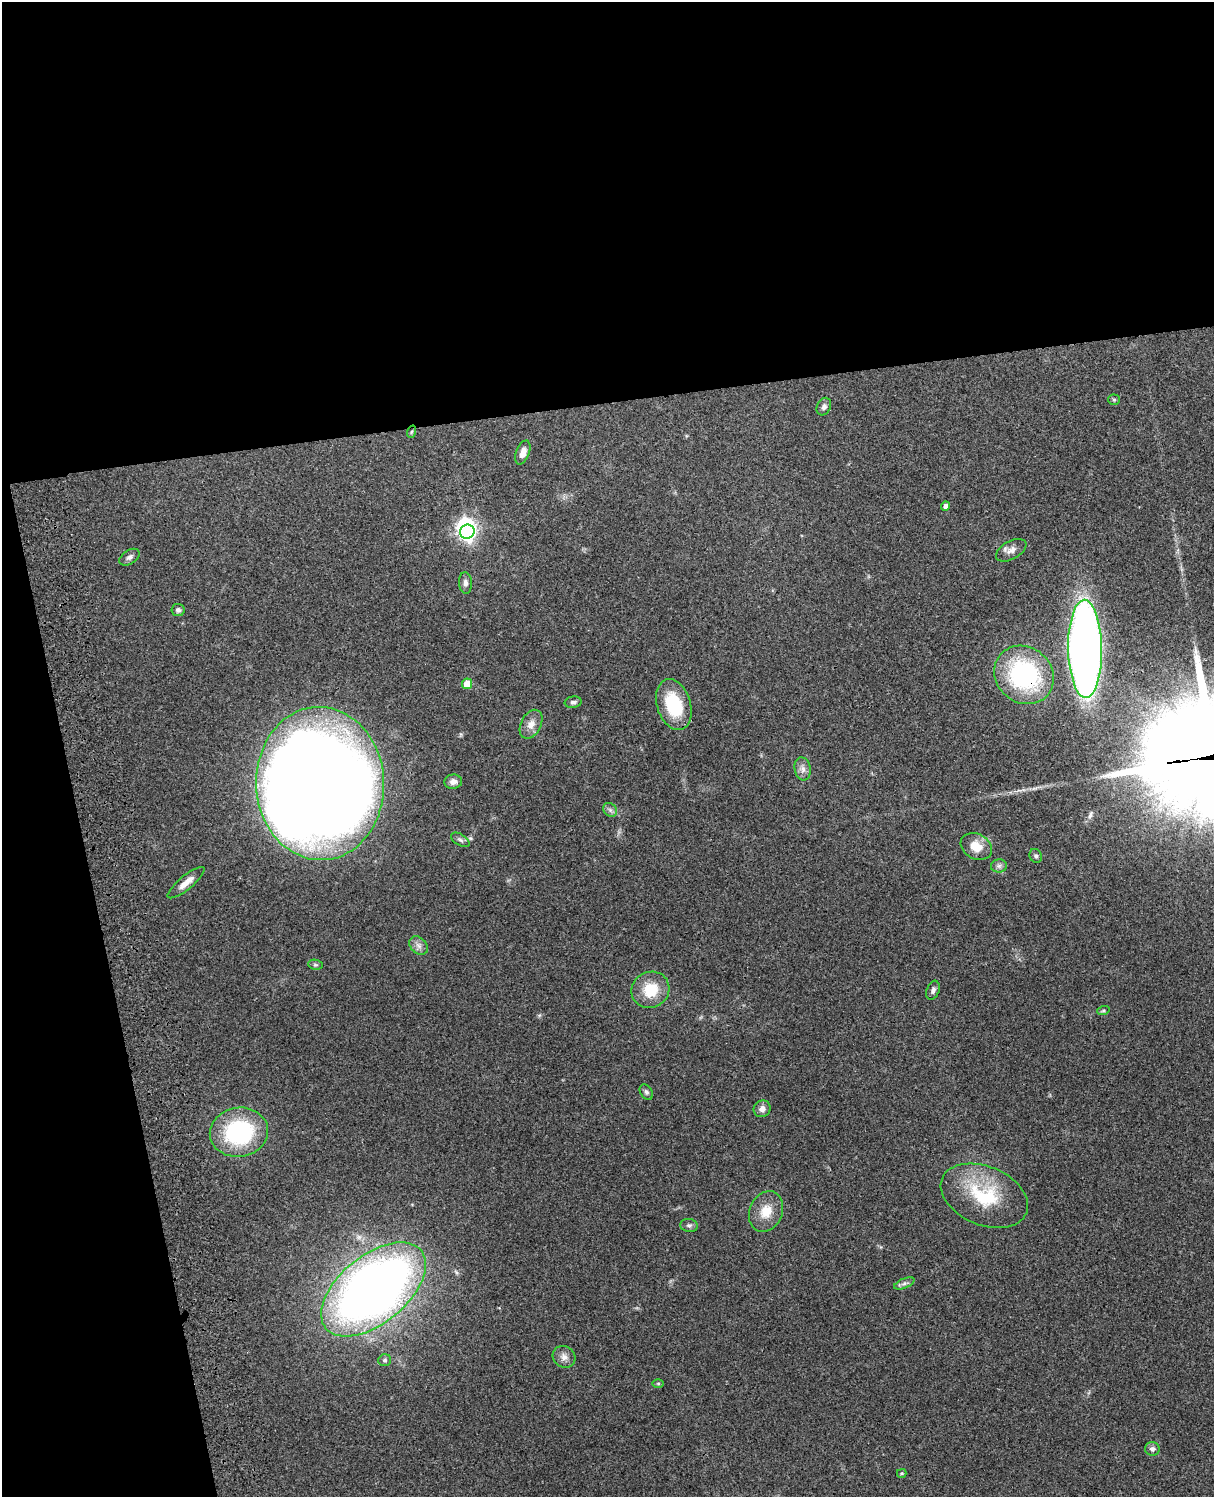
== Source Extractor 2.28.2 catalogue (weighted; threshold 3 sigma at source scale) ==
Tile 1 of 4 x 3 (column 1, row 1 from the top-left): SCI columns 120-1331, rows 3155-4649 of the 5087 x 4927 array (HDU 1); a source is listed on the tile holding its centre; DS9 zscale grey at full resolution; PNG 1216 x 1499 px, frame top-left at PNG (2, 2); each listed source drawn as its Kron ellipse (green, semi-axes under 4 px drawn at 4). Shown black and unused: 33% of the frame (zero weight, under 3 of 4 exposures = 6% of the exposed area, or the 3 px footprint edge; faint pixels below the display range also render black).
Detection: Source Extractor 2.28.2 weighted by HDU 2 'WHT'; one run over the whole footprint, this tile lists its part. Background 0.233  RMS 0.0086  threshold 0.0387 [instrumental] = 3 sigma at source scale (4.5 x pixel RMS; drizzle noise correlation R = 1.50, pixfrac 1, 0.05/0.05 arcsec/px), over >= 5 px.
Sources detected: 45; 2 inside a brighter object's white glare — neither listed nor drawn; the other 43 listed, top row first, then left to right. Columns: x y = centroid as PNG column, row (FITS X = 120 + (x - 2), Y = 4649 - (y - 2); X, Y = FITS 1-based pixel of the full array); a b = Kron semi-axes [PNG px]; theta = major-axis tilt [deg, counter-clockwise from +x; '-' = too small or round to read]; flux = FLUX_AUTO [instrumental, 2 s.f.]
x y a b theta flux
1114 400 5 5 - 1.1
824 407 9 7 63 3.1
411 432 6 4 71 1.2
523 452 12 6 69 6.1
946 506 5 4 - 4.8
467 532 7 7 - 330
1011 550 16 9 29 5.7
130 557 11 7 32 3.2
465 583 10 6 -86 3.6
178 610 7 6 - 2.8
1085 649 49 17 -89 780
1024 675 31 27 -41 130
467 684 5 5 - 13
573 702 8 5 7 2.5
674 705 26 16 -72 44
531 724 15 10 63 7.5
803 769 12 8 -80 4.8
453 782 9 7 5 4.3
320 784 77 64 -88 2600
610 810 7 6 - 2.5
460 840 10 5 -32 2.3
976 846 16 12 -27 14
1036 856 7 6 - 2
999 866 8 6 1 2.7
186 883 23 7 39 8.7
419 946 11 8 -45 4.5
315 965 7 5 -7 1.5
650 990 19 17 30 25
933 990 10 6 69 2.8
1103 1011 6 4 19 1.2
646 1092 8 6 -60 2
762 1109 9 8 - 4.6
239 1132 29 24 9 96
984 1196 46 29 -23 57
766 1211 21 16 65 16
689 1225 8 6 -8 2.3
904 1283 11 5 22 2.5
373 1289 62 34 39 830
564 1357 12 10 -35 5.4
385 1360 6 6 - 1.9
658 1383 6 4 0 1
1152 1449 7 6 - 3.3
902 1473 5 3 - 1.1
Overlapping masked pixels (flux is a lower limit): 3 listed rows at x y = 1085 649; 1024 675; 320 784